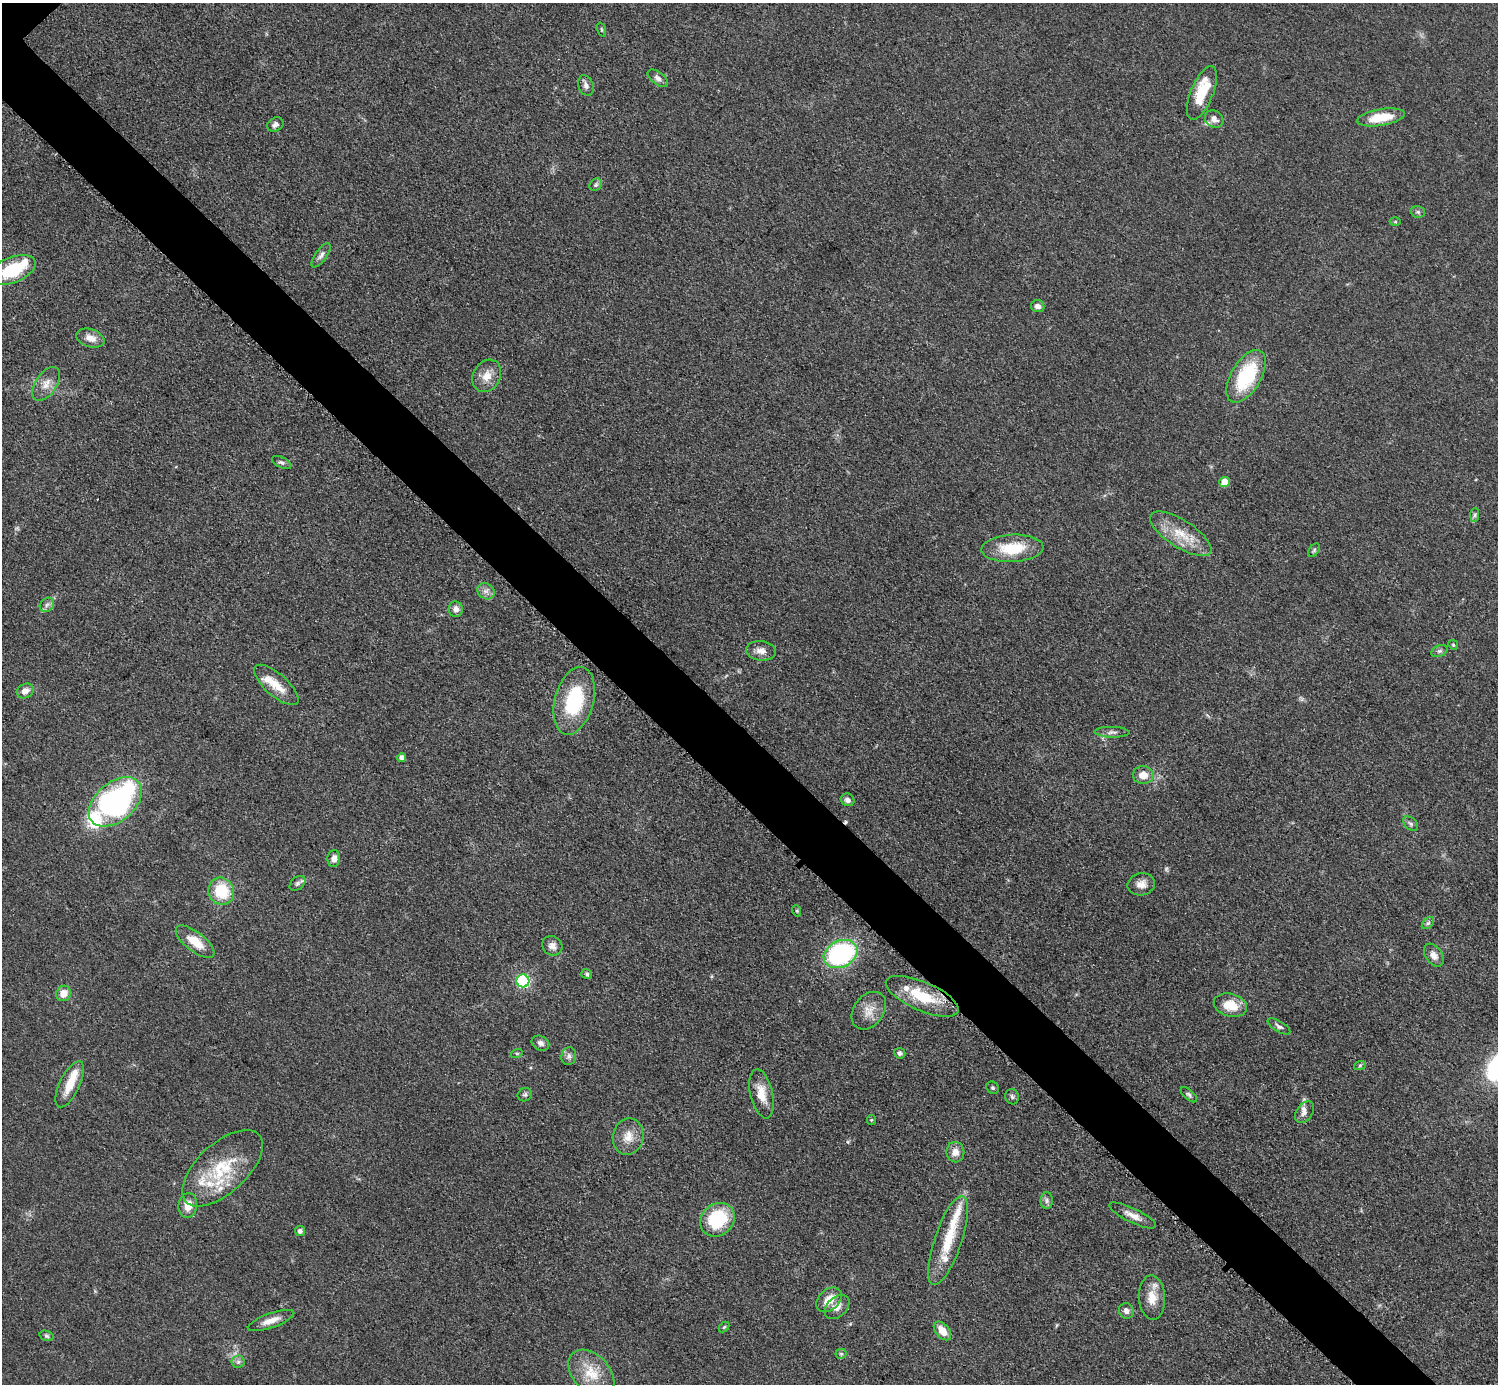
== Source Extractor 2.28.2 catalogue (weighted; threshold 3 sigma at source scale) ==
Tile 6 of 4 x 4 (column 2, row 2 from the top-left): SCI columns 1504-2999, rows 3070-4451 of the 5993 x 5993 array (HDU 1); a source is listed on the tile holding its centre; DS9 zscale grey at full resolution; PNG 1500 x 1386 px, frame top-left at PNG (2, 3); each listed source drawn as its Kron ellipse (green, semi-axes under 4 px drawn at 4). Shown black and unused: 5% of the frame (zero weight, under 3 of 5 exposures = <1% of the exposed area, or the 3 px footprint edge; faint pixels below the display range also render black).
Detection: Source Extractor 2.28.2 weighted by HDU 2 'WHT'; one run over the whole footprint, this tile lists its part. Background 0.0505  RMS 0.0053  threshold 0.0239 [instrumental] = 3 sigma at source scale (4.5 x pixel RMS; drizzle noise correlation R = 1.50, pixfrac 1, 0.05/0.05 arcsec/px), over >= 5 px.
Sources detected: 104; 2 too faint to see at this stretch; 1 cosmic-ray / hot-pixel residue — neither listed nor drawn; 13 inside a brighter listed object's ellipse — not listed separately; the other 88 listed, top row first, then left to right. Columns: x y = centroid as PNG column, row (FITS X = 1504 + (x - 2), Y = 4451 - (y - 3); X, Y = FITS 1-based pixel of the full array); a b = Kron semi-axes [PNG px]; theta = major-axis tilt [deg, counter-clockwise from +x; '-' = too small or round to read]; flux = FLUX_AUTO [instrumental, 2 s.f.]
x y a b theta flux
602 30 7 3 -71 0.66
658 78 12 6 -37 2.2
586 85 10 7 -68 2.4
1202 93 29 11 68 17
1381 117 24 8 9 14
1214 119 10 8 -34 3.1
275 124 8 6 30 2
596 185 7 5 43 1.2
1418 212 7 5 -14 1.2
1395 222 5 3 - 0.58
321 255 14 6 54 2.3
12 270 24 13 22 25
1038 306 7 6 - 2.7
90 338 14 9 -18 5
487 376 17 13 61 6.8
1246 376 29 15 60 38
46 384 19 10 57 5.6
282 462 10 5 -26 1.5
1224 482 5 5 - 8.1
1475 515 7 4 89 1
1181 534 35 13 -33 15
1012 548 31 13 3 21
1314 550 7 5 55 0.97
486 591 9 7 -34 2.4
47 605 8 6 45 1.8
456 609 8 7 - 2.5
1453 645 5 4 - 0.73
761 651 15 9 -7 3.9
1439 651 8 5 26 1.4
276 685 28 11 -41 9.3
25 691 9 7 28 3.5
574 701 35 19 75 37
1112 732 17 5 -1 2.1
402 757 4 4 - 2.1
1143 775 10 9 - 5.4
848 800 7 6 - 2.2
115 802 30 19 40 140
1411 824 9 5 -44 1.3
334 859 8 6 86 2.8
297 883 9 6 40 1.7
1141 884 14 11 13 4.5
221 891 14 12 -60 20
797 911 5 3 - 0.59
1428 923 7 4 44 1.2
195 942 23 9 -38 11
552 946 10 9 - 3.1
841 954 18 13 26 82
1434 955 13 8 -56 3.4
587 974 5 5 - 0.99
523 981 6 6 - 67
64 993 8 7 - 5.6
922 996 39 14 -23 24
1230 1005 17 11 -15 11
869 1011 21 15 52 7.6
1279 1026 13 5 -31 1.7
540 1043 9 7 -25 1.9
517 1053 6 4 18 0.63
900 1053 5 5 - 1.1
569 1056 9 7 81 2.1
1360 1065 6 4 19 0.76
70 1084 25 10 64 11
993 1088 7 6 - 0.98
762 1094 25 11 -77 8.6
525 1095 7 6 - 1.2
1189 1095 10 4 -42 1.3
1012 1097 8 6 -74 1.4
1304 1112 12 8 54 3.1
871 1120 5 4 - 0.63
628 1137 18 15 78 7.3
955 1152 10 9 - 4.4
222 1168 49 25 42 31
1047 1200 8 6 90 1.5
188 1205 12 9 84 6.2
1133 1215 26 7 -26 5.2
717 1220 18 15 41 33
300 1231 5 5 - 2
948 1240 47 13 71 19
1152 1298 22 13 -87 8.8
829 1300 14 10 42 7.9
837 1307 14 9 43 4.6
1126 1311 8 7 - 2.9
271 1321 24 7 20 5.6
724 1327 6 4 45 0.71
942 1331 11 6 -50 7.2
47 1336 7 5 -17 0.98
841 1354 5 5 - 0.78
238 1362 6 6 - 1.5
591 1373 27 18 -46 15
Overlapping masked pixels (flux is a lower limit): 1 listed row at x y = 922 996
Isophote crosses this tile's border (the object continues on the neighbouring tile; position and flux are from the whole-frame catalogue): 1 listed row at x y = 12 270